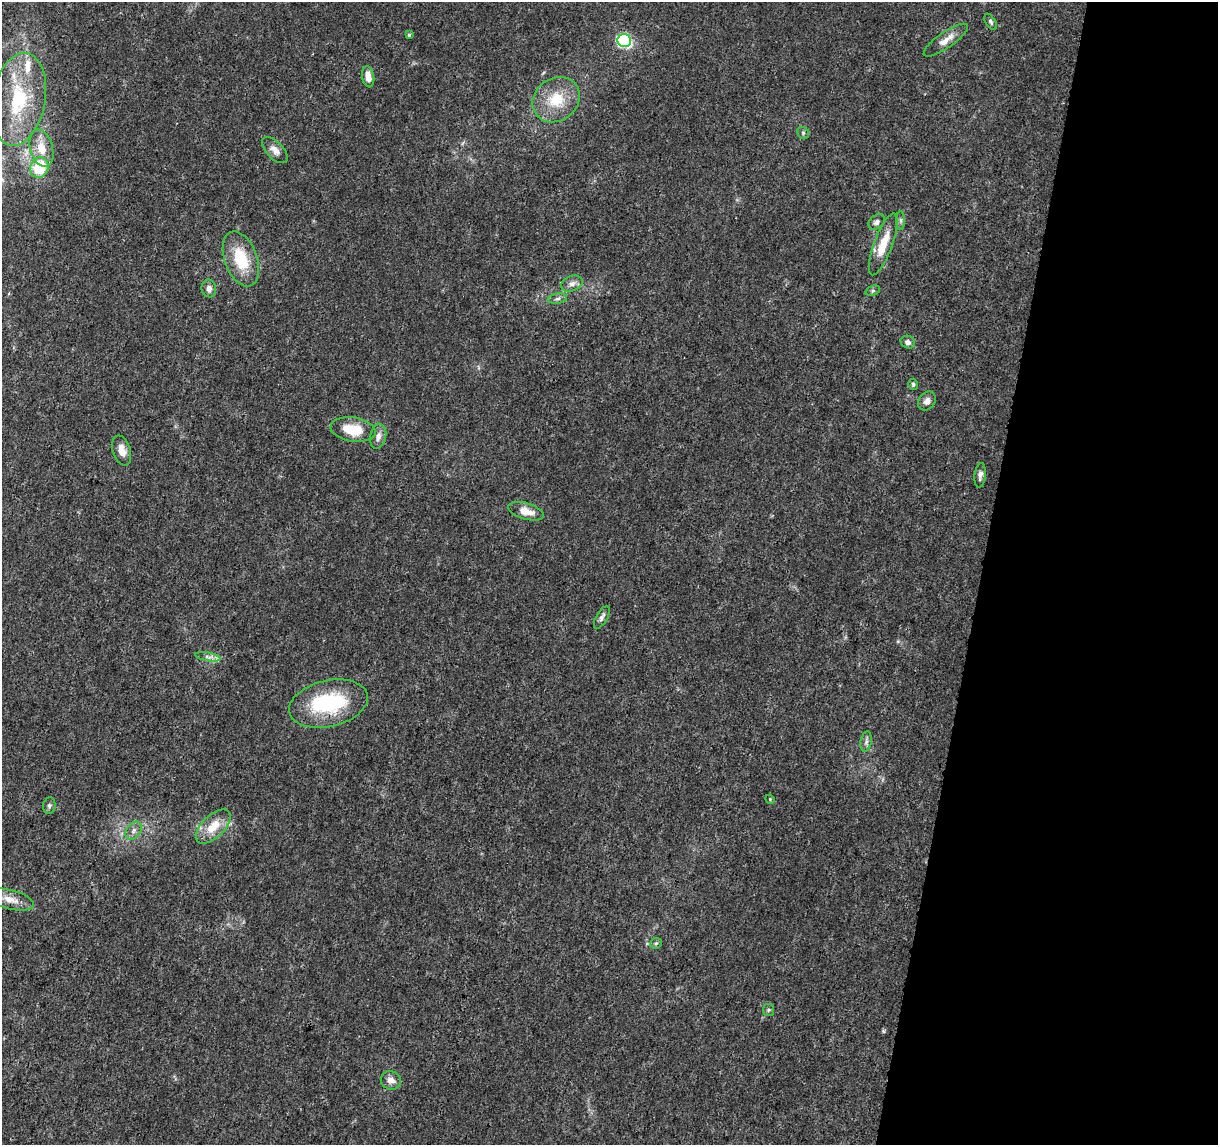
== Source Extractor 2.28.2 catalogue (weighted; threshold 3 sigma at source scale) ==
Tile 8 of 4 x 4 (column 4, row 2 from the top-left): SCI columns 3652-4867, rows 2515-3657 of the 4875 x 5084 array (HDU 1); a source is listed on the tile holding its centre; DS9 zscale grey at full resolution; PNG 1220 x 1147 px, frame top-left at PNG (2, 2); each listed source drawn as its Kron ellipse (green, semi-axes under 4 px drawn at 4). Shown black and unused: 19% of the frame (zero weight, under 3 of 5 exposures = <1% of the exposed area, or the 3 px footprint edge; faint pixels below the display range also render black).
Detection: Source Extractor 2.28.2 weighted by HDU 2 'WHT'; one run over the whole footprint, this tile lists its part. Background 0.007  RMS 0.0012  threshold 0.00538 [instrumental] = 3 sigma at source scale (4.5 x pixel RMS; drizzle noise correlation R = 1.50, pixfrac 1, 0.0396/0.0396 arcsec/px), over >= 5 px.
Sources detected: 42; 1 inside a brighter object's white glare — neither listed nor drawn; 2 inside a brighter listed object's ellipse — not listed separately; the other 39 listed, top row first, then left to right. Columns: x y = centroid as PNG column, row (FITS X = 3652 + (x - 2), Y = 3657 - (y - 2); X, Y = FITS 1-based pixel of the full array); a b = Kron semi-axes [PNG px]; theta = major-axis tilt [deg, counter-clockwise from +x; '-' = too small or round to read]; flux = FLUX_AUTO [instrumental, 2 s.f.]
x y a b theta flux
991 22 9 5 -59 0.26
409 35 4 4 - 0.16
946 40 26 8 35 1.3
624 41 7 6 - 20
368 77 11 6 -79 1.1
19 99 47 26 80 10
556 100 25 21 37 4.4
803 133 6 5 - 0.24
42 148 19 11 -75 2.4
275 150 16 8 -46 0.9
39 167 10 9 - 5.7
901 220 9 4 -90 0.32
877 222 9 6 39 0.47
883 244 33 9 70 3
241 259 29 16 -69 5.1
572 284 11 7 19 0.7
209 288 9 7 -80 0.65
873 291 7 5 20 0.23
557 299 10 5 8 0.36
908 342 7 6 - 0.46
913 384 5 5 - 0.22
927 401 10 8 54 0.72
353 430 23 12 -9 3.4
378 436 12 8 80 0.78
122 450 16 8 -72 1.3
980 475 12 5 83 0.5
526 511 18 8 -16 1.6
602 617 12 5 60 0.45
208 657 13 3 -10 0.44
328 704 40 23 13 11
866 742 10 5 79 0.42
770 799 4 4 - 0.12
49 806 8 6 81 0.33
213 827 22 11 44 2.6
134 831 10 7 52 0.57
10 900 24 9 -14 1.6
656 943 6 5 - 0.22
768 1010 6 5 - 0.22
391 1080 10 9 - 0.88